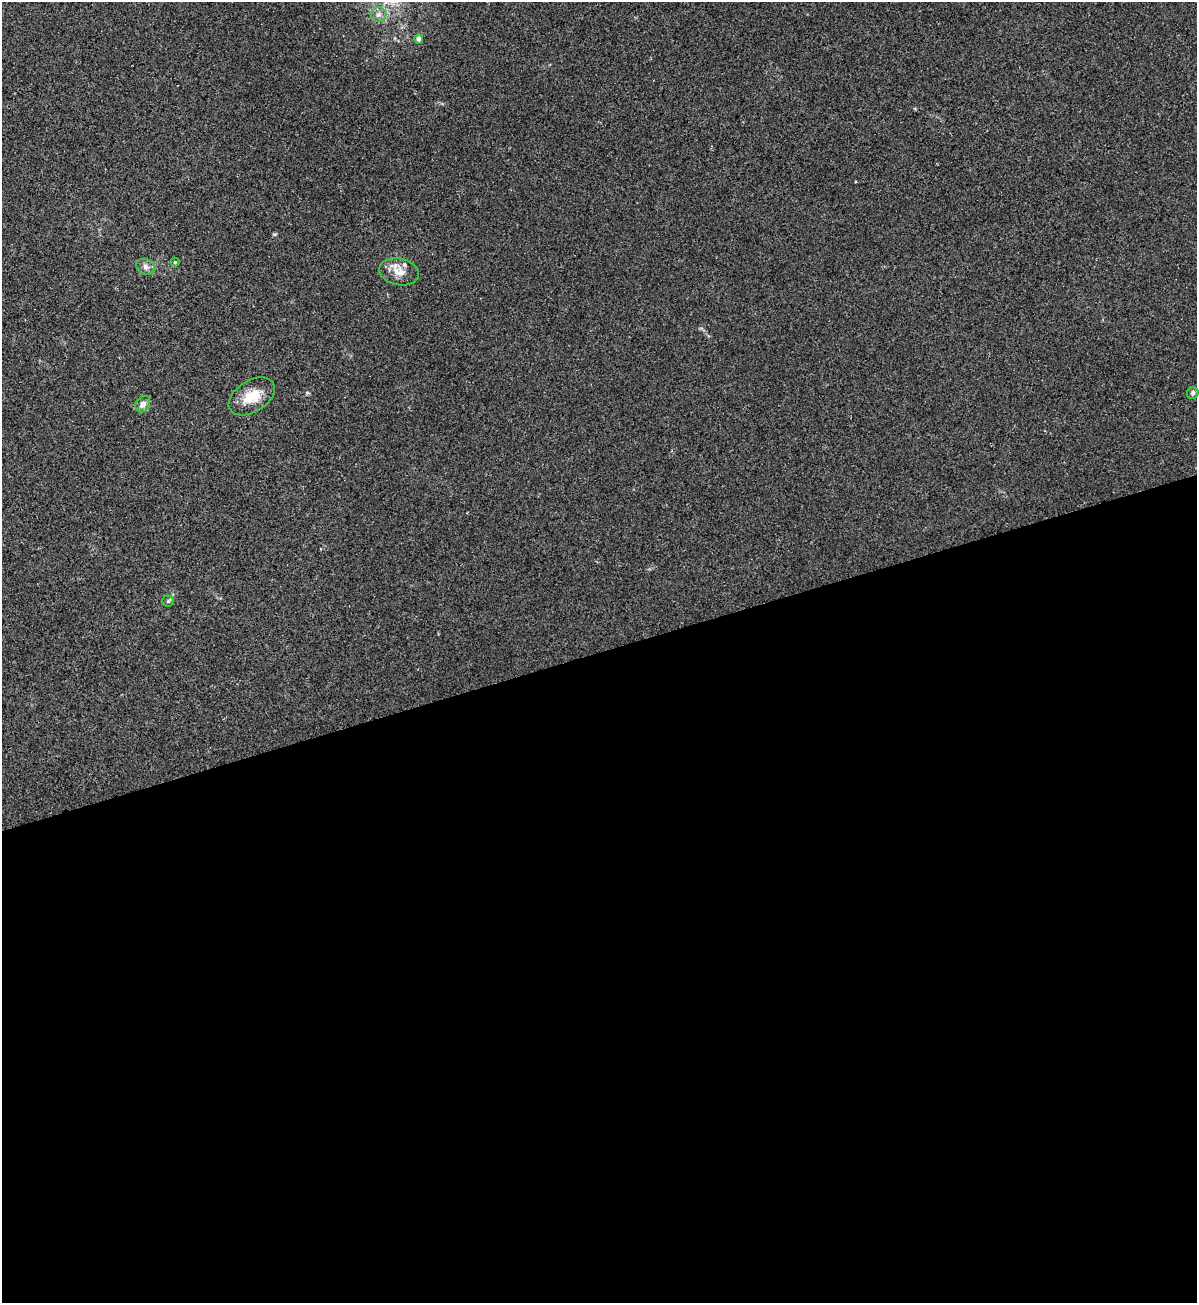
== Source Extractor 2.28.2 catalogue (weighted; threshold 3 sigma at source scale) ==
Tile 15 of 4 x 4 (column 3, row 4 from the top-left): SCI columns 2690-3884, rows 11-1311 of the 5258 x 5228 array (HDU 1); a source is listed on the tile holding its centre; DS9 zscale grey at full resolution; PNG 1199 x 1305 px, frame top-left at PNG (2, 2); each listed source drawn as its Kron ellipse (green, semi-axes under 4 px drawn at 4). Shown black and unused: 50% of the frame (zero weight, under 2 of 3 exposures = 2% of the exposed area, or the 3 px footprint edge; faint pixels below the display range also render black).
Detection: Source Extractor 2.28.2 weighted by HDU 2 'WHT'; one run over the whole footprint, this tile lists its part. Background 0.0154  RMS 0.0063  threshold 0.0285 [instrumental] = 3 sigma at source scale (4.5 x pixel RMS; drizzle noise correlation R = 1.50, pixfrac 1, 0.05/0.05 arcsec/px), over >= 5 px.
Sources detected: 9; all 9 listed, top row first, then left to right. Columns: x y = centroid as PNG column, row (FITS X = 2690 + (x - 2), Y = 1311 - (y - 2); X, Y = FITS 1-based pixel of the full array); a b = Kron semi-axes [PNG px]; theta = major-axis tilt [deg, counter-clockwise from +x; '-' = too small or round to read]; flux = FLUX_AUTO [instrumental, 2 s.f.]
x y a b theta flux
378 15 8 7 - 2.7
419 39 4 4 - 3.7
175 262 4 4 - 0.84
145 267 9 7 -26 2.8
399 272 20 13 -12 8.4
1193 393 6 6 - 1.5
252 396 25 15 32 14
143 404 9 7 56 3.9
168 601 5 5 - 1.2